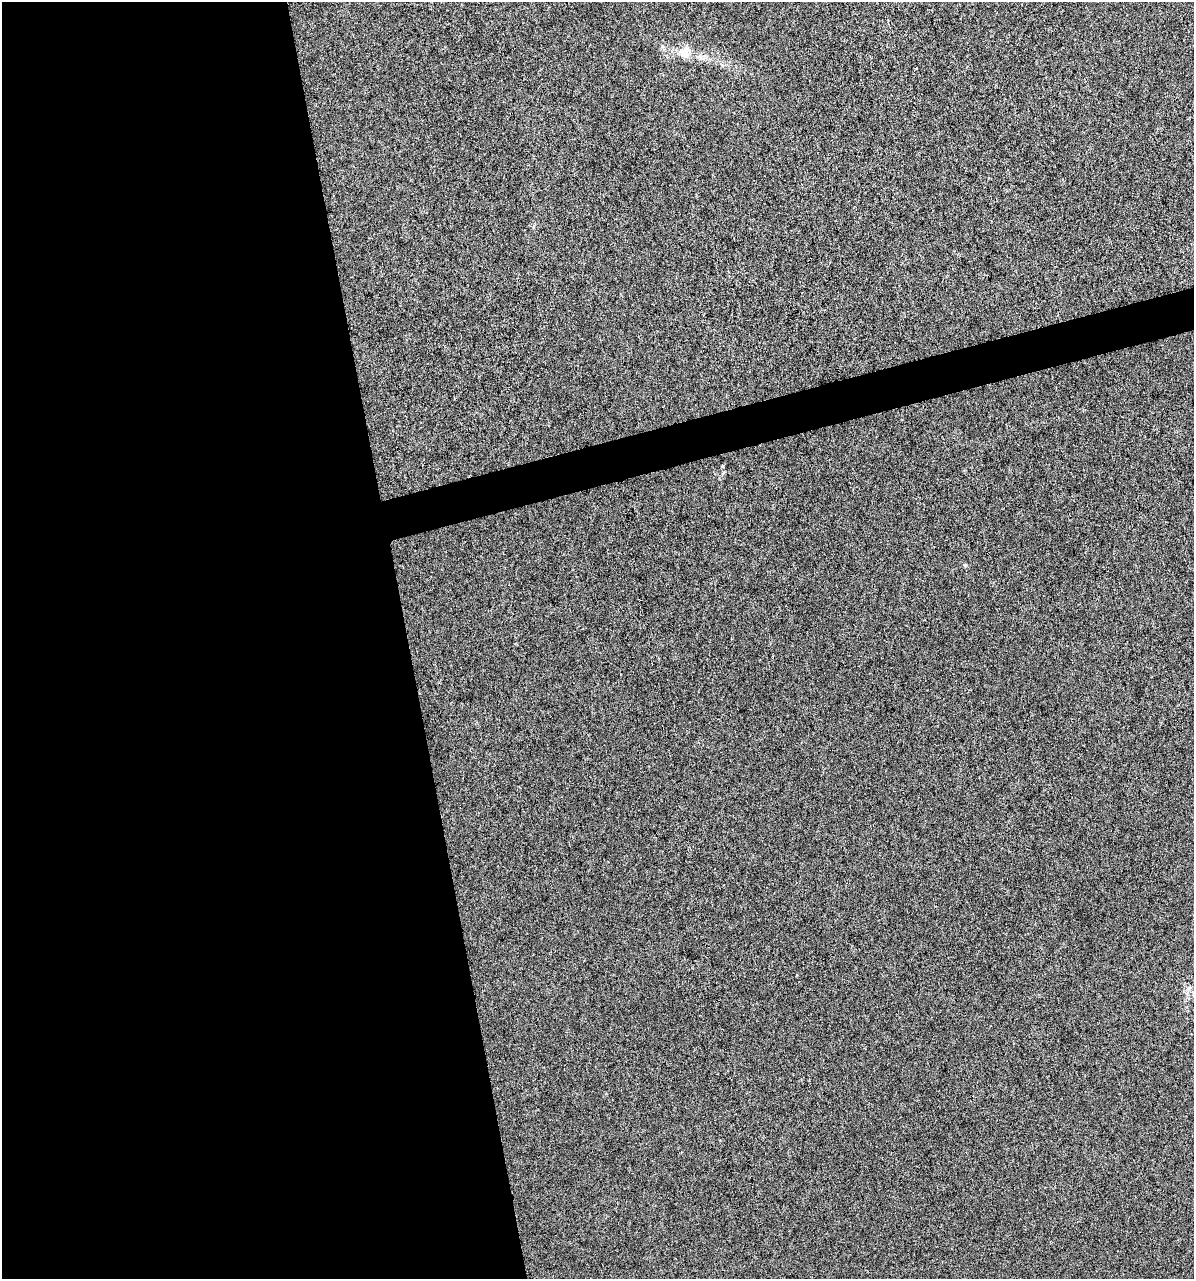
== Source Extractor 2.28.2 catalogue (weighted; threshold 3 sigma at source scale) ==
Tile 9 of 4 x 4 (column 1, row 3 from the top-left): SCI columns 93-1284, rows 1278-2554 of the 4903 x 5108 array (HDU 1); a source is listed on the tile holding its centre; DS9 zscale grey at full resolution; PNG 1196 x 1281 px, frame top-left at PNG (2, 2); no overlay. Shown black and unused: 36% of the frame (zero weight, under 3 of 6 exposures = <1% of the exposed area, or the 3 px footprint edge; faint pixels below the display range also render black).
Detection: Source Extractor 2.28.2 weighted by HDU 2 'WHT'; one run over the whole footprint, this tile lists its part. Background 4.23e-04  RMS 0.0027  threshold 0.0109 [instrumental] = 3 sigma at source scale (4.09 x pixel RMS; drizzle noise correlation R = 1.36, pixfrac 0.8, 0.0396/0.0396 arcsec/px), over >= 5 px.
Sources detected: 3; all 3 listed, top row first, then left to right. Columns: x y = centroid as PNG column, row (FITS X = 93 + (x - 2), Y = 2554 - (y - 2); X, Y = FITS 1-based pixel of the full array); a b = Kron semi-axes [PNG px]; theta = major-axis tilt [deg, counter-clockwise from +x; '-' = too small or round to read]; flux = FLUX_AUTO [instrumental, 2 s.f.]
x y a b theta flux
684 52 15 15 - 2.8
723 466 3 3 - 0.66
965 565 6 4 -88 0.28